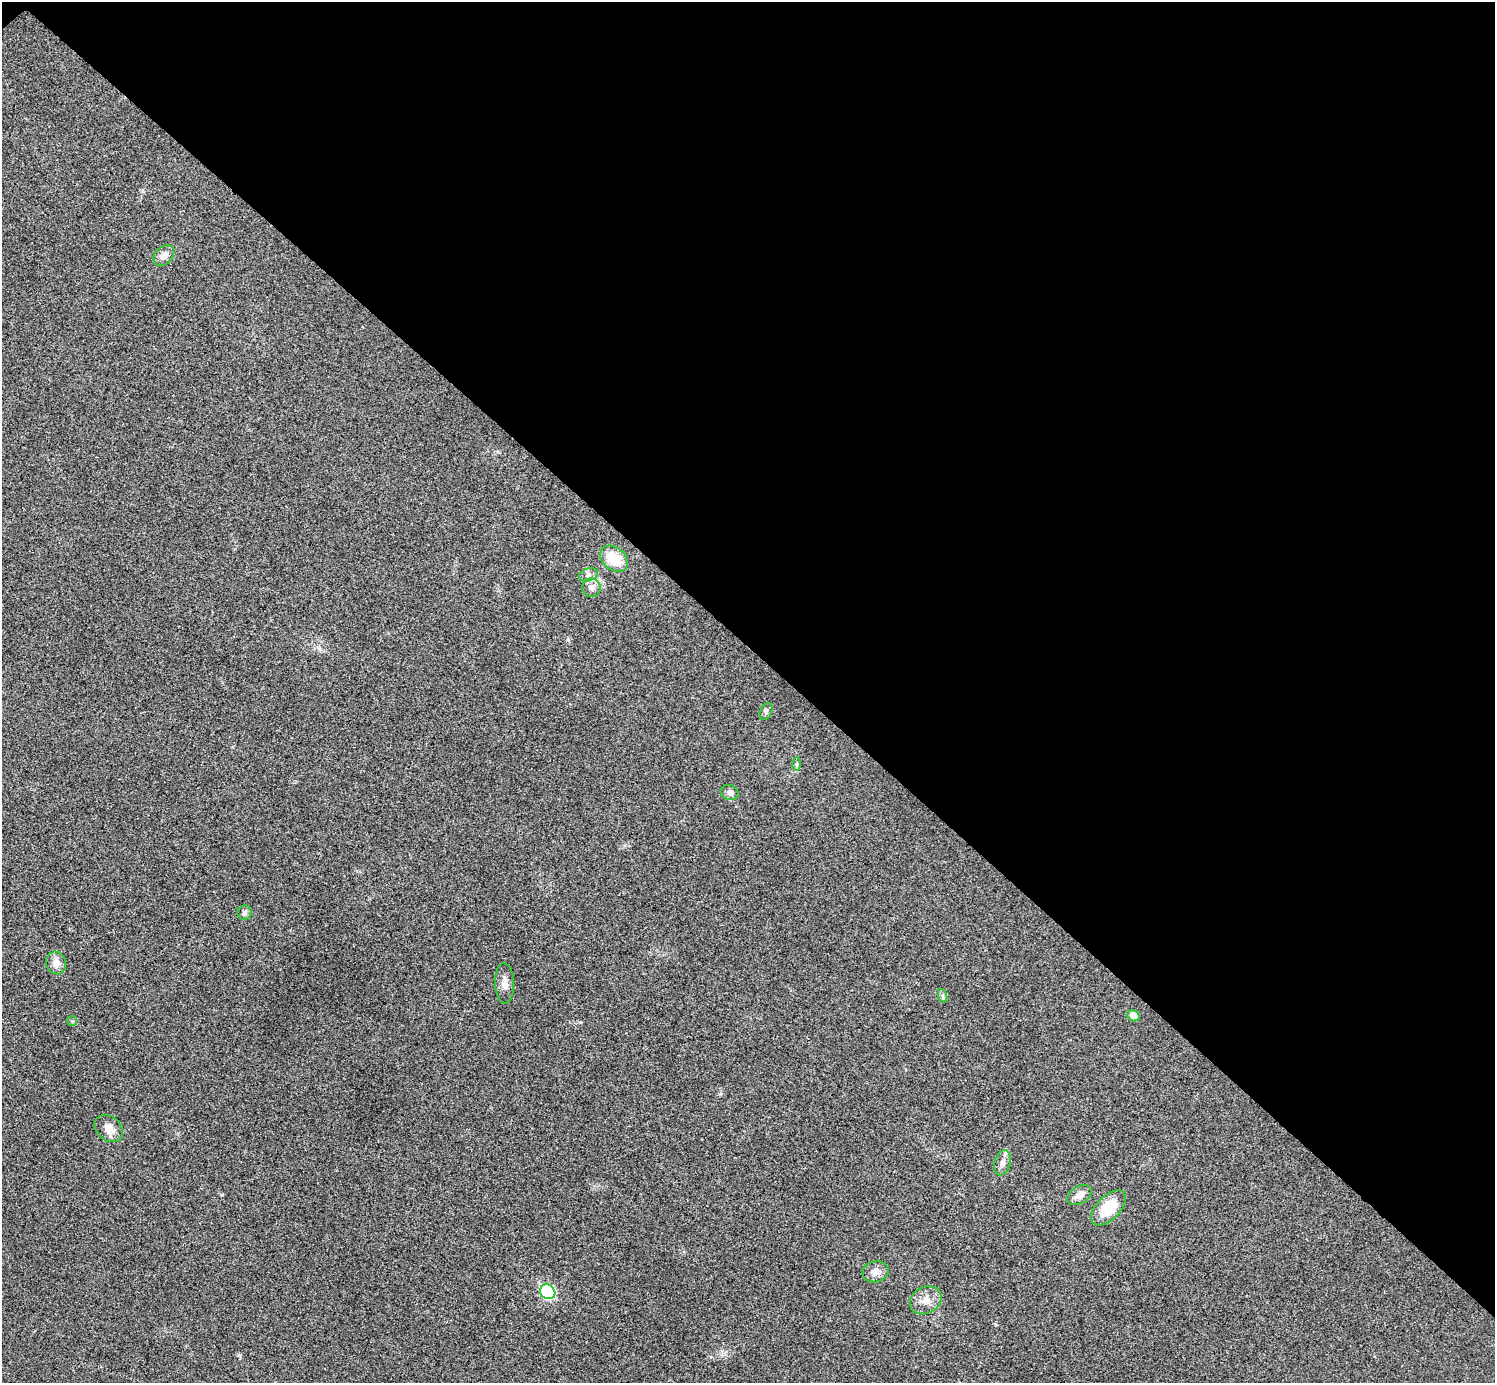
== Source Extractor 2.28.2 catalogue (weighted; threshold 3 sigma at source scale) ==
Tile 3 of 4 x 4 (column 3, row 1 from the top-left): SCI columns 2992-4484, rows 4304-5684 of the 5985 x 5985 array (HDU 1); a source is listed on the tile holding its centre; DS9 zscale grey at full resolution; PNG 1497 x 1385 px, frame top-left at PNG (2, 2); each listed source drawn as its Kron ellipse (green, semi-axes under 4 px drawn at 4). Shown black and unused: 47% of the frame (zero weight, under 3 of 4 exposures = <1% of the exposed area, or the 3 px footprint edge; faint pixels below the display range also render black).
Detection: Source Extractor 2.28.2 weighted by HDU 2 'WHT'; one run over the whole footprint, this tile lists its part. Background 0.022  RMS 0.0054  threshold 0.0242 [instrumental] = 3 sigma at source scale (4.5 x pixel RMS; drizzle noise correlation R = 1.50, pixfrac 1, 0.05/0.05 arcsec/px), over >= 5 px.
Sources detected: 20; all 20 listed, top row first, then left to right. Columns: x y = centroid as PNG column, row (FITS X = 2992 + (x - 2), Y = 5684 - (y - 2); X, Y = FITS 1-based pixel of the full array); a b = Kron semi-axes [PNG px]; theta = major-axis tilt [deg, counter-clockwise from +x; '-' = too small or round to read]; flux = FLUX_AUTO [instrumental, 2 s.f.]
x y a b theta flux
164 255 12 8 45 4.3
614 559 15 11 -39 15
588 575 10 6 18 2
591 588 9 9 - 2.7
766 711 9 5 64 1.3
797 764 6 4 90 1
730 792 9 7 -22 2
244 913 7 7 - 1.5
56 963 11 10 - 4
504 983 20 9 -88 4.2
943 996 7 4 -72 1.1
1134 1016 6 5 - 5
72 1021 5 5 - 0.7
109 1129 16 12 -40 5.3
1002 1163 13 7 75 3.2
1079 1195 13 8 30 4.7
1108 1208 21 11 46 19
876 1272 13 10 16 4.4
548 1292 8 7 - 59
925 1300 17 13 30 5.9
Unlisted compact peaks at least as high as the median listed source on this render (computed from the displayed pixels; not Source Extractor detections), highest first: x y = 720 1094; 222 1195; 319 648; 581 1022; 568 640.